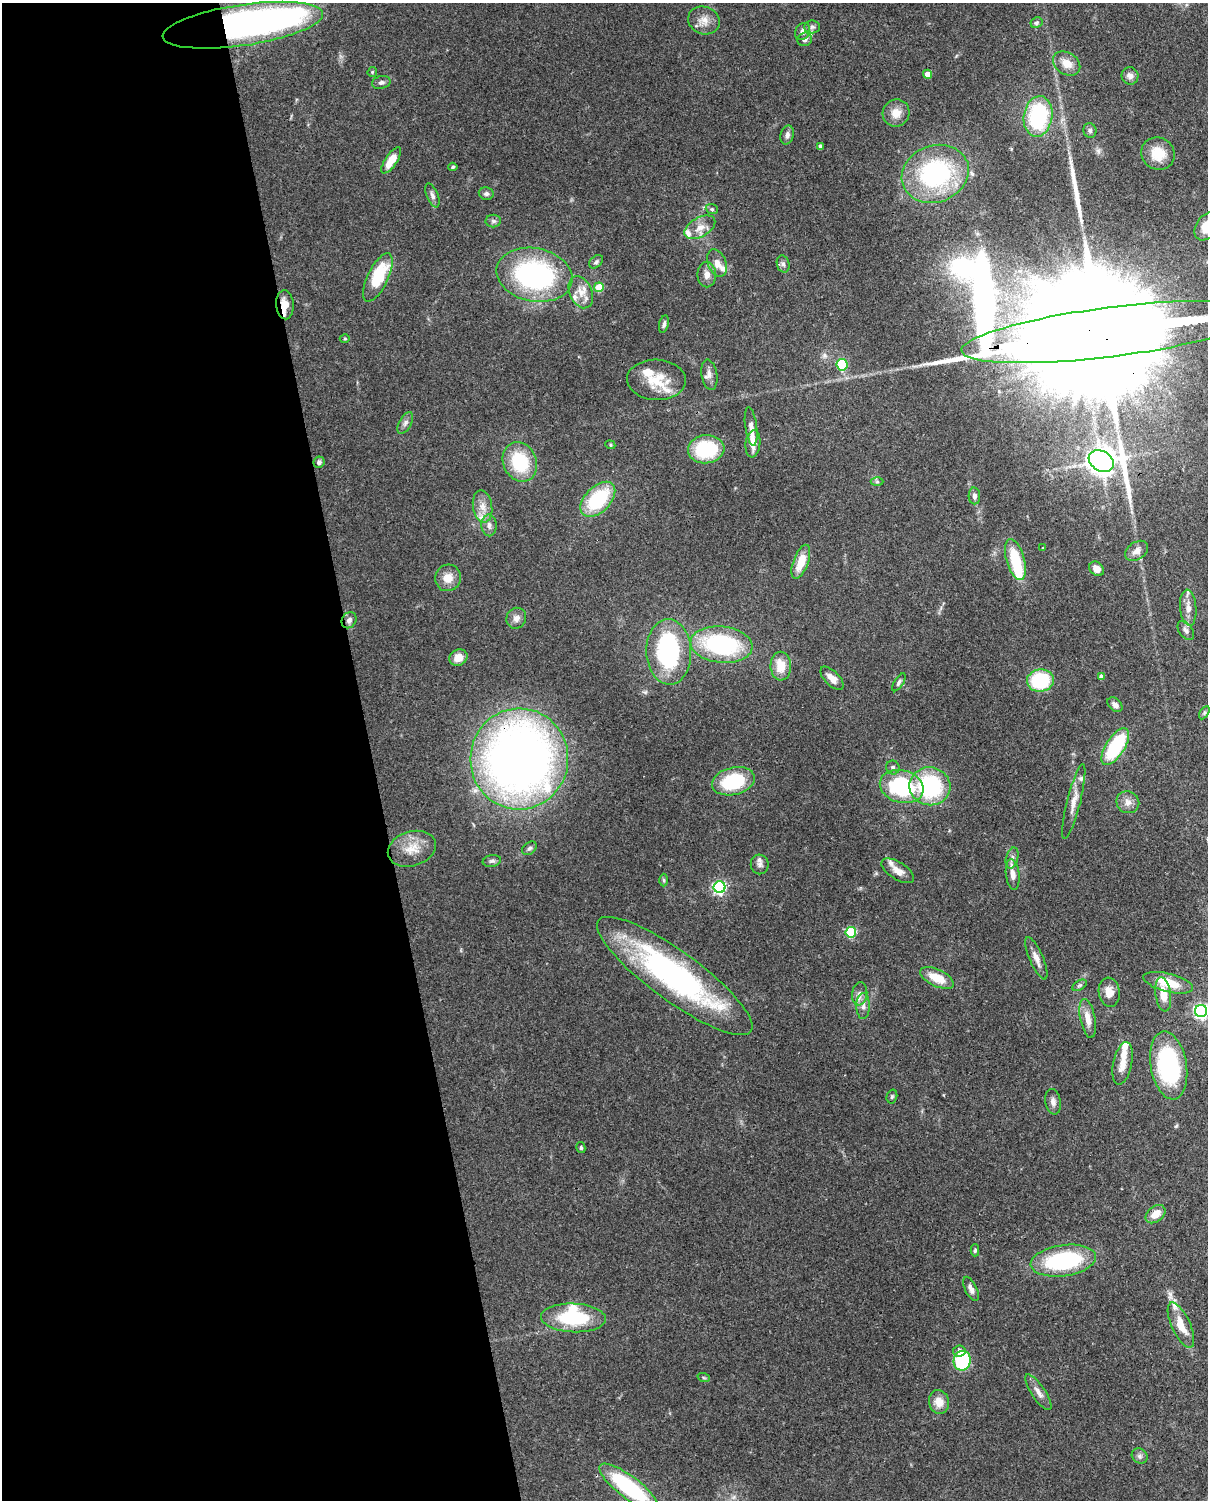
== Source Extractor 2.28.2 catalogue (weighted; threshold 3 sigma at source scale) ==
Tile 5 of 4 x 3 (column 1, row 2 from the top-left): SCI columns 91-1296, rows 1652-3149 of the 5005 x 4918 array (HDU 1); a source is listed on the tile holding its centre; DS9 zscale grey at full resolution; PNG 1210 x 1502 px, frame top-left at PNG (2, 3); each listed source drawn as its Kron ellipse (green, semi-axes under 4 px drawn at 4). Shown black and unused: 31% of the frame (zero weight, under 3 of 4 exposures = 7% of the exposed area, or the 3 px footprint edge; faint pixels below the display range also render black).
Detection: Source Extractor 2.28.2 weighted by HDU 2 'WHT'; one run over the whole footprint, this tile lists its part. Background 0.109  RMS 0.0041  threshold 0.0184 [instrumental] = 3 sigma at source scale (4.5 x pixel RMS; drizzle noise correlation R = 1.50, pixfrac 1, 0.05/0.05 arcsec/px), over >= 5 px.
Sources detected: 140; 5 inside a brighter object's white glare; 1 long thin detection or spike segment (spike, bleed or trail) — neither listed nor drawn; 13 inside a brighter listed object's ellipse — not listed separately; the other 121 listed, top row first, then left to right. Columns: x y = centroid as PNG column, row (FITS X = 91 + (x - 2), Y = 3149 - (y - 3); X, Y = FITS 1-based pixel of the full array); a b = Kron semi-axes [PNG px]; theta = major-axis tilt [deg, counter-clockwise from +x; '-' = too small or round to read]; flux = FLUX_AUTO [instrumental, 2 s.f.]
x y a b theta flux
704 20 16 13 -22 4.4
1036 23 6 5 - 0.99
243 25 81 20 8 180
812 27 8 6 0 1.1
803 31 9 7 59 2
805 39 7 6 - 1.6
1067 63 15 10 -34 5
372 72 5 4 - 0.48
928 74 4 4 - 5.8
1130 76 9 8 - 2.2
381 82 9 6 13 1.2
896 113 14 13 - 4.9
1038 116 20 14 80 36
1090 130 7 6 - 0.96
787 135 9 6 76 1.6
820 146 4 3 - 0.98
1158 154 17 16 - 8.1
391 160 15 6 56 6.5
453 167 4 4 - 0.58
935 174 34 28 21 56
486 194 7 6 - 1.1
432 196 13 5 -67 1.5
712 209 6 5 - 0.71
493 221 8 6 0 1.1
1207 226 15 10 55 8.5
700 227 17 9 30 4
596 262 8 5 45 0.93
717 263 14 9 -66 3.3
783 264 8 6 -75 1.3
534 275 38 26 -11 74
707 275 12 9 -89 3
378 278 26 10 64 20
599 287 5 5 - 13
581 292 17 11 -67 5.2
285 305 14 9 -85 4.5
664 324 9 4 77 1.2
1111 332 150 25 7 53000
345 339 5 3 - 0.4
842 365 6 5 - 25
709 375 15 8 -81 2.3
656 380 29 20 -2 12
405 423 12 6 60 1.6
751 427 19 6 -82 2.1
753 444 14 7 83 4.1
610 445 5 4 - 0.5
706 449 18 14 6 28
1101 461 13 10 -30 620
319 462 6 5 - 0.99
520 462 20 16 -66 21
877 482 6 4 -1 0.67
974 496 8 6 -86 1.7
598 499 21 12 46 28
483 506 16 9 -80 4.1
489 525 11 7 -87 2.1
1043 548 3 3 - 0.35
1137 551 13 8 35 2.9
1015 560 21 9 -73 18
801 562 18 7 70 7.9
1097 569 8 6 -42 3.6
448 578 13 12 - 4.8
1188 608 18 8 -85 3.5
516 618 10 10 - 2.4
349 620 8 7 - 1.5
1186 631 11 6 -55 1.6
722 645 31 18 -6 49
669 652 33 22 -88 49
458 658 9 8 - 4.6
781 666 14 10 -88 7.1
1101 676 4 4 - 1.5
832 678 14 7 -45 3.1
1040 681 13 11 7 26
899 682 10 4 57 1.1
1115 705 9 6 -41 1.7
1204 713 7 4 59 0.71
1115 747 21 9 57 32
519 759 50 49 - 360
893 768 7 6 - 0.98
733 781 21 13 14 27
902 786 22 16 -16 42
930 786 20 19 - 42
1074 801 39 6 76 4.9
1128 802 11 11 - 2.8
529 848 8 5 38 1.2
412 849 25 17 17 8.3
1012 858 11 6 75 1.7
492 861 9 6 10 1.1
760 864 10 9 - 1.9
898 871 18 8 -32 3.8
1013 875 15 7 -83 3.2
664 880 6 4 -89 0.59
720 887 6 6 - 79
851 932 5 5 - 31
1036 958 23 7 -67 3.4
675 976 94 24 -36 110
937 978 18 8 -25 8.5
1168 983 25 9 -14 10
1080 985 8 4 30 0.88
1109 992 15 10 -81 4.2
860 994 11 7 83 2.4
1163 994 17 7 -82 6.1
863 1006 13 6 90 2.4
1201 1011 6 6 - 120
1088 1018 20 7 -79 4.8
1123 1063 22 9 78 5.3
1169 1065 34 18 -80 51
892 1096 7 5 74 0.75
1053 1102 13 8 -79 2
581 1148 6 4 -77 0.63
1155 1214 11 7 39 5
975 1250 6 4 89 0.71
1063 1261 33 15 8 42
971 1289 13 6 -64 2
573 1318 32 14 -2 27
1181 1325 24 9 -66 7.5
959 1351 6 5 - 1.8
962 1361 10 8 80 30
704 1378 6 4 -19 0.53
1038 1392 21 7 -56 2.9
939 1402 12 10 -77 4.9
1140 1456 8 7 - 1.2
629 1487 36 11 -37 45
Overlapping masked pixels (flux is a lower limit): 5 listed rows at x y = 243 25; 285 305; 1111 332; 519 759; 629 1487
Isophote crosses this tile's border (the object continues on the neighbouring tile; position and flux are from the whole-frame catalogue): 4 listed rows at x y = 1207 226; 1111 332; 1201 1011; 629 1487